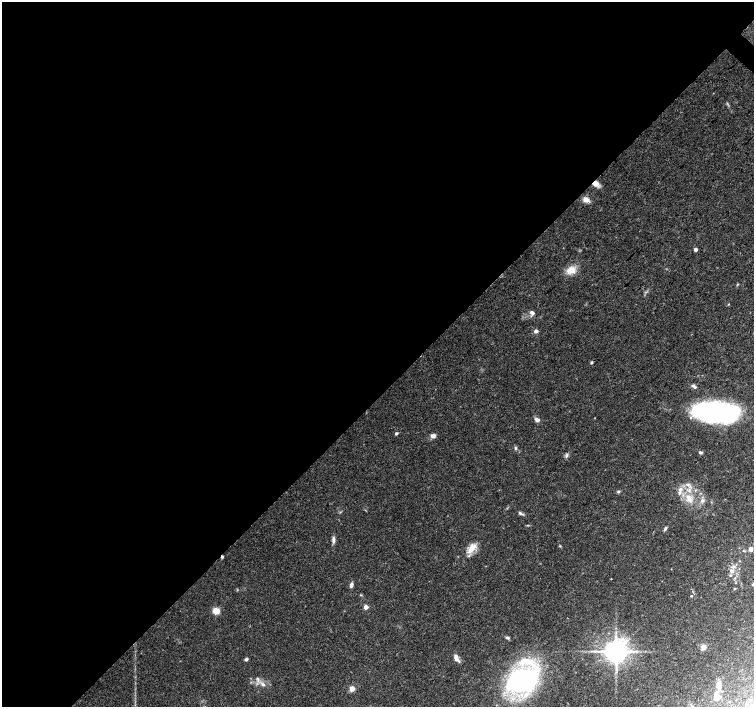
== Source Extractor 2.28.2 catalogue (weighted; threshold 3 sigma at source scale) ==
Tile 5 of 4 x 4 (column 1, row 2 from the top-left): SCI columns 6-1509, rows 3045-4453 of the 6024 x 6024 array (HDU 1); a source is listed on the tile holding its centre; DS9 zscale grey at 2 x 2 block average (1 PNG px = mean of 2 x 2 image px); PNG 756 x 709 px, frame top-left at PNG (2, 2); no overlay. Shown black and unused: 56% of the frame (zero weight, under 3 of 4 exposures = <1% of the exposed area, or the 3 px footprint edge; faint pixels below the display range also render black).
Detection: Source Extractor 2.28.2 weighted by HDU 2 'WHT'; one run over the whole footprint, this tile lists its part. Background 0.07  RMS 0.0051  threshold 0.0228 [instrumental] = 3 sigma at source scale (4.5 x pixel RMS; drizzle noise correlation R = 1.50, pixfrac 1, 0.0396/0.0396 arcsec/px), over >= 5 px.
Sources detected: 55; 2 inside a brighter object's white glare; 1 cosmic-ray / hot-pixel residue — not listed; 4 inside a brighter listed object's ellipse — not listed separately; the other 48 listed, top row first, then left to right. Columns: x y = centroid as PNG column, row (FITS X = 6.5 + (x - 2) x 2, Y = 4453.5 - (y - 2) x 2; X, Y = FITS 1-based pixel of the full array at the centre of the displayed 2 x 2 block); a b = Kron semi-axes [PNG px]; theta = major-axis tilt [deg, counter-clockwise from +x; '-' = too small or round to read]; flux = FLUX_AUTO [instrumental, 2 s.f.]
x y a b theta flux
596 183 8 7 - 7.3
586 200 7 6 - 7
695 249 2 2 - 6.9
571 270 10 10 - 12
728 304 3 2 - 0.68
532 312 7 4 -44 3.2
536 331 3 3 - 5.5
591 362 3 3 - 1.6
693 386 7 3 -23 2.8
722 413 34 17 -2 200
537 420 5 4 - 4.9
396 433 3 2 - 2.5
433 436 6 5 - 4.1
515 448 4 3 - 1.7
700 452 4 3 - 2.3
567 455 7 3 73 2.2
680 489 7 4 82 4.1
618 492 4 3 - 1.5
689 499 8 5 -69 6.3
702 501 6 4 19 2.9
520 513 5 4 - 2.3
665 529 6 3 53 2.2
333 540 10 4 -86 3.6
560 546 3 3 - 0.88
471 549 15 6 54 12
751 549 3 3 - 5.5
733 567 4 3 - 2.2
731 571 7 4 -38 3.3
611 579 2 2 - 0.7
753 584 3 2 - 0.93
351 585 5 3 - 4.7
734 589 2 2 - 0.77
361 595 3 2 - 0.8
691 596 3 2 - 0.94
366 607 3 3 - 13
216 611 3 3 - 45
507 638 7 3 -22 2
703 647 3 3 - 22
616 651 5 5 - 1600
456 658 9 5 -60 6.5
246 659 3 3 - 3
525 660 18 8 -12 21
522 680 21 14 24 270
263 684 6 4 -33 3.3
719 685 8 4 -88 8.8
352 689 3 3 - 25
717 698 7 6 - 4.3
750 700 3 3 - 1.6
Overlapping masked pixels (flux is a lower limit): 1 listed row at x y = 596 183
Diffuse or blended objects may show on this block-average render without a row.